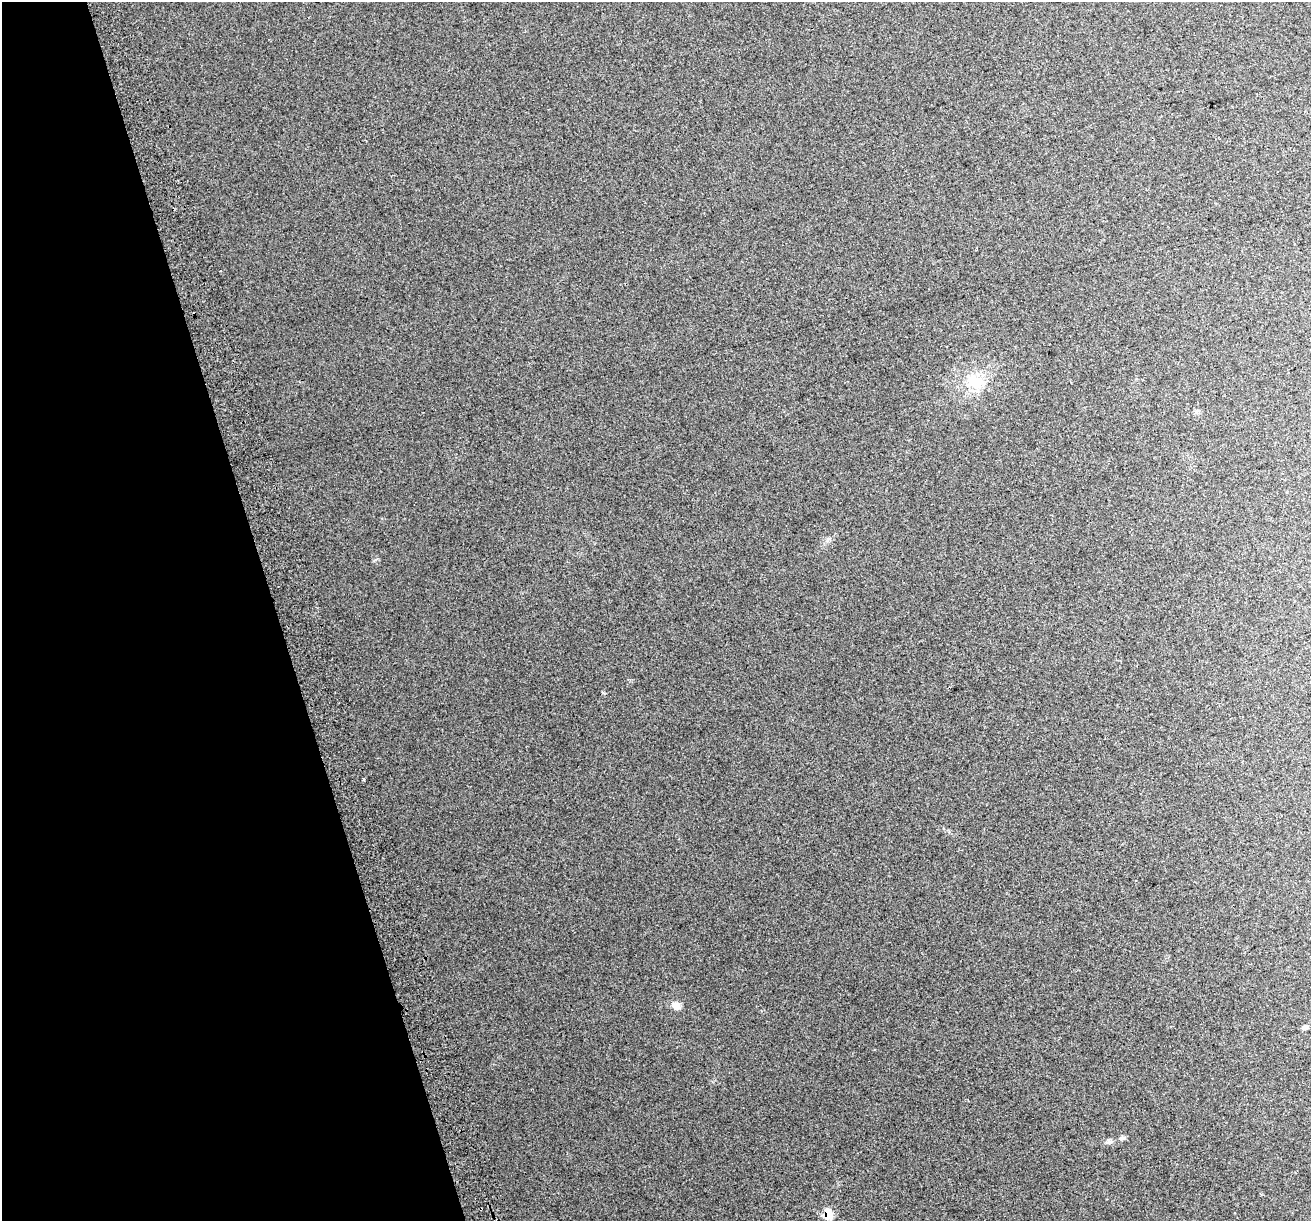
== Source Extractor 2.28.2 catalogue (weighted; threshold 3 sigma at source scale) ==
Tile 5 of 4 x 4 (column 1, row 2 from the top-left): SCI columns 40-1348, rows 2557-3775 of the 5314 x 5062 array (HDU 1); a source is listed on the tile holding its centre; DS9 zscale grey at full resolution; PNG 1313 x 1223 px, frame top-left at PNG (2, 2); no overlay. Shown black and unused: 21% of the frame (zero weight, under 2 of 3 exposures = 2% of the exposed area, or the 3 px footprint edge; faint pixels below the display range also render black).
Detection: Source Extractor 2.28.2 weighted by HDU 2 'WHT'; one run over the whole footprint, this tile lists its part. Background 0.038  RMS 0.012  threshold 0.054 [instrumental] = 3 sigma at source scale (4.5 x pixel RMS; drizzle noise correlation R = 1.50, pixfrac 1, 0.0396/0.0396 arcsec/px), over >= 5 px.
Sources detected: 7; all 7 listed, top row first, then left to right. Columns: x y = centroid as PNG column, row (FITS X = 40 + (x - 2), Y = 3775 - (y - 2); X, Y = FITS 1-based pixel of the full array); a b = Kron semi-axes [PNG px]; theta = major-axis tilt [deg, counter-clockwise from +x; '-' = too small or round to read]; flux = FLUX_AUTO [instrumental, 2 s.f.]
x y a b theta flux
975 382 29 18 -23 33
363 779 4 3 - 3
676 1006 12 9 -38 7.1
1305 1027 6 6 - 3.2
1122 1138 7 5 22 2.5
1109 1141 7 6 - 2.7
828 1214 8 6 -69 29
Overlapping masked pixels (flux is a lower limit): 1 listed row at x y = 828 1214